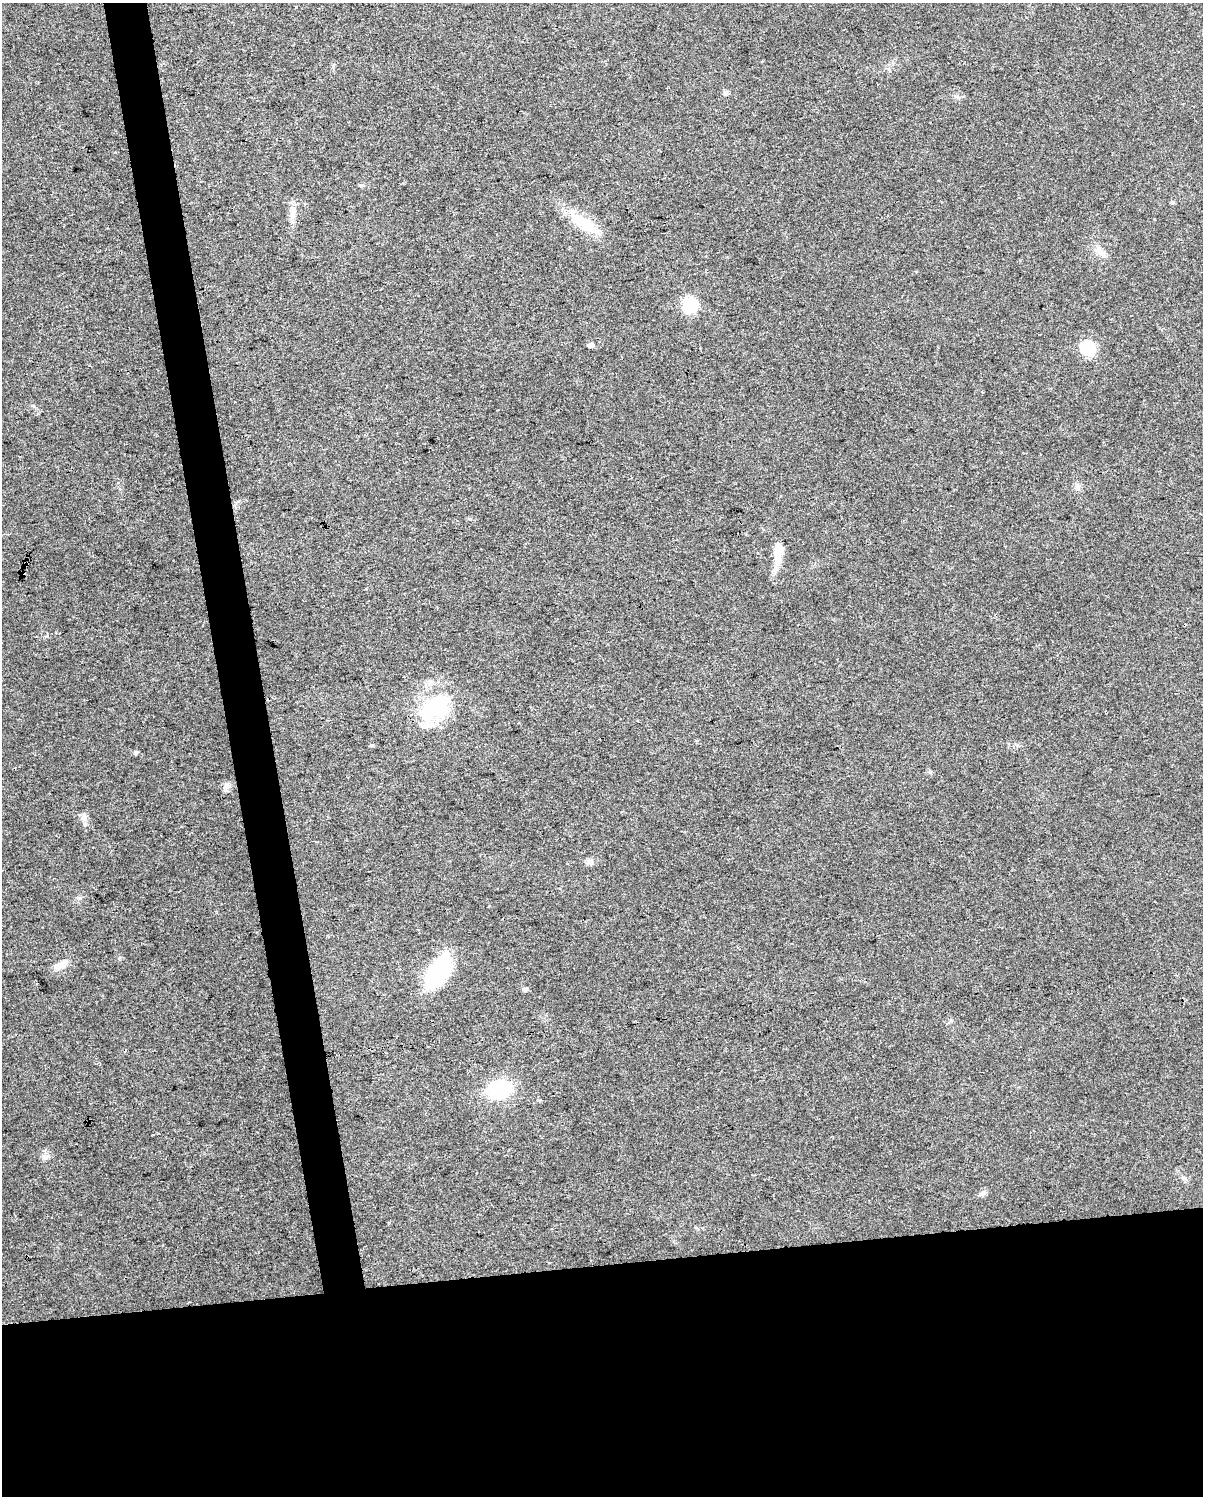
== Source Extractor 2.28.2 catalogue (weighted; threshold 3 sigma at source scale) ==
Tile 11 of 4 x 3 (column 3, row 3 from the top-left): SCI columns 2404-3604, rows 70-1563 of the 4806 x 4576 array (HDU 1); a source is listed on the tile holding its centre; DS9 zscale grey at full resolution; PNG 1205 x 1498 px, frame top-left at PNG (2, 3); no overlay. Shown black and unused: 19% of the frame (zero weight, under 3 of 4 exposures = <1% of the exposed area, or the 3 px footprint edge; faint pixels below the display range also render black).
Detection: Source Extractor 2.28.2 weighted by HDU 2 'WHT'; one run over the whole footprint, this tile lists its part. Background 0.0315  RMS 0.0041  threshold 0.0183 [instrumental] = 3 sigma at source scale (4.5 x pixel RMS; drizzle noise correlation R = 1.50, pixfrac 1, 0.0396/0.0396 arcsec/px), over >= 5 px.
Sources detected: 26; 1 inside a brighter listed object's ellipse — not listed separately; the other 25 listed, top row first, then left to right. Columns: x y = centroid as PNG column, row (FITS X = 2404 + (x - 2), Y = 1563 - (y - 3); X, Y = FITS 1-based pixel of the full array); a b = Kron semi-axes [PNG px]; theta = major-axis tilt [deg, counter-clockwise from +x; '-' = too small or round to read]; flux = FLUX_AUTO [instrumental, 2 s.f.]
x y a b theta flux
725 93 7 6 - 0.89
957 97 8 4 -36 0.81
361 185 7 4 5 0.66
1172 202 6 4 2 0.5
293 210 10 7 -31 1.9
584 224 39 14 -36 13
1099 251 16 7 -55 2.8
690 305 19 17 82 11
591 345 7 6 - 1
1088 348 17 16 - 12
1077 487 10 7 80 1.5
778 552 28 10 87 8
23 573 5 3 - 0.51
436 708 45 27 34 29
372 745 6 4 1 0.58
136 753 6 5 - 0.7
227 786 9 8 - 1.8
84 817 10 8 -72 1.9
590 862 10 8 -9 1.8
61 965 21 9 30 3.8
439 972 41 21 56 30
525 989 8 5 10 0.85
499 1089 22 16 13 31
45 1157 10 6 6 1.6
982 1194 12 5 30 1.4
Overlapping masked pixels (flux is a lower limit): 1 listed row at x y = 23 573
Unlisted compact peaks at least as high as the median listed source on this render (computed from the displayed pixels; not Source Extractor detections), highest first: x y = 930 772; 47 636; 1185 1178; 119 958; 34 406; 470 519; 80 898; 489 906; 951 1020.